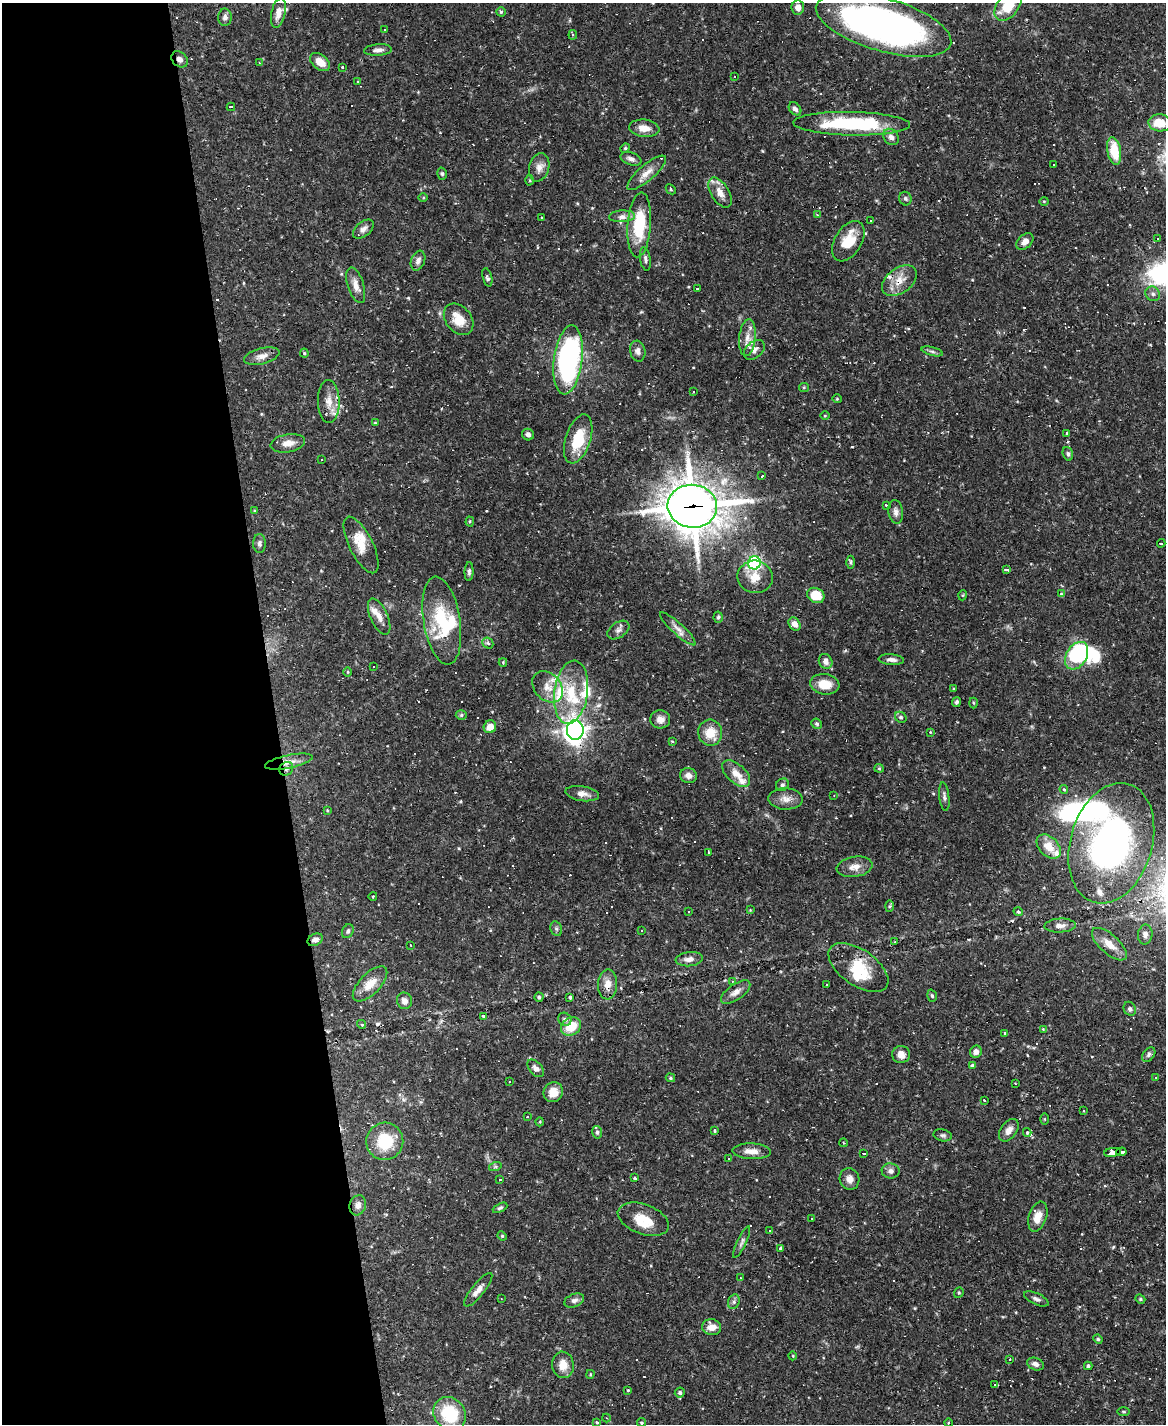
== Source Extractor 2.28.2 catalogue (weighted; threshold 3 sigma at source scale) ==
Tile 5 of 4 x 3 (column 1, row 2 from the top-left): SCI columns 1-1164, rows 1660-3081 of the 4655 x 4634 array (HDU 1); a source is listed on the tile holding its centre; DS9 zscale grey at full resolution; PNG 1168 x 1426 px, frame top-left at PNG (2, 3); each listed source drawn as its Kron ellipse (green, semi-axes under 4 px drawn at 4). Shown black and unused: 24% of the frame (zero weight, under 2 of 3 exposures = <1% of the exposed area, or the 3 px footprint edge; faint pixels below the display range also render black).
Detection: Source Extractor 2.28.2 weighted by HDU 2 'WHT'; one run over the whole footprint, this tile lists its part. Background 0.12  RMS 0.0033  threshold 0.0147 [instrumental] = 3 sigma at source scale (4.5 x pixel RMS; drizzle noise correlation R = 1.50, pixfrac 1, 0.05/0.05 arcsec/px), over >= 5 px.
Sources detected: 321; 4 inside a brighter object's white glare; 70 cosmic-ray / hot-pixel residue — neither listed nor drawn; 18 inside a brighter listed object's ellipse — not listed separately; the other 229 listed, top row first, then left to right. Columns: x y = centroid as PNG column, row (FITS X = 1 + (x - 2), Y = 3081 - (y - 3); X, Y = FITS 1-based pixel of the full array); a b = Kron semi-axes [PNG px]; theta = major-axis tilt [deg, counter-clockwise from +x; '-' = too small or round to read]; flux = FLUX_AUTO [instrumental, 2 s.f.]
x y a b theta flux
1008 6 17 10 51 10
798 7 7 6 - 2.2
501 12 4 4 - 0.48
278 13 15 7 78 2.6
225 17 8 6 90 1.1
884 25 70 26 -16 140
385 29 3 3 - 0.45
573 35 4 4 - 0.39
378 50 14 6 4 1.5
180 59 9 7 -43 1.7
320 62 11 7 -37 4.3
259 63 3 3 - 0.22
342 67 3 3 - 0.44
734 76 3 2 - 0.49
358 81 3 2 - 0.29
231 107 4 3 - 21
795 109 7 5 -48 1.1
1160 123 11 8 -4 6.5
852 124 58 11 -1 30
644 128 15 8 -7 3.2
891 137 9 7 -53 1.4
625 148 5 4 - 0.42
1114 151 14 6 -80 8.8
631 159 11 6 -20 1.4
1054 165 2 2 - 0.31
539 167 14 10 73 2.4
647 173 25 8 41 3.2
442 174 6 5 - 0.55
530 180 5 3 - 0.37
671 189 5 3 - 0.36
720 193 17 9 -58 3.5
423 197 5 3 - 0.32
905 199 7 6 - 0.67
1044 201 4 4 - 0.32
817 215 4 3 - 0.31
622 216 13 6 2 1.7
541 218 3 2 - 0.37
871 221 3 3 - 11
639 225 32 11 86 15
363 229 12 7 38 1.6
1157 239 4 4 - 0.48
848 241 22 13 58 8.4
1025 241 10 6 43 2.1
645 259 12 5 -80 0.97
418 261 10 7 70 1.4
487 277 9 4 -75 0.89
899 281 20 12 36 4.8
356 285 18 8 -73 2.8
697 289 3 2 - 0.27
1153 294 8 7 - 1.1
459 319 17 12 -50 5.8
747 338 18 8 84 3.2
754 350 12 8 41 1.9
638 351 10 7 -75 1.5
932 351 11 3 -15 0.79
304 353 4 4 - 0.34
262 356 18 8 14 2.5
568 360 35 14 83 67
804 387 5 4 - 0.36
693 392 3 3 - 0.86
837 399 4 4 - 0.35
329 402 21 11 -88 3.9
825 416 5 3 - 0.28
375 423 4 3 - 0.27
1066 433 3 3 - 0.77
528 435 6 5 - 1.3
578 439 25 12 72 11
288 443 17 9 10 3.2
1068 454 7 5 -71 0.7
322 459 3 2 - 0.32
762 476 4 3 - 0.53
886 505 3 3 - 1.6
692 506 25 21 -6 850
254 511 4 4 - 0.34
896 512 12 7 -81 1.5
470 521 5 4 - 0.51
259 543 9 6 90 1
1161 543 4 3 - 1
361 545 31 11 -63 6
851 562 6 4 -90 0.56
754 563 6 6 - 70
1006 569 3 3 - 6.1
469 572 9 4 89 0.8
755 577 18 16 -11 5.1
1061 594 4 3 - 0.41
816 595 9 7 -29 8.4
963 595 5 3 - 0.27
379 616 19 8 -66 2.9
718 617 5 4 - 0.52
442 621 44 18 -81 19
795 624 7 5 -58 2
678 629 23 5 -42 2.3
618 630 12 7 34 1.4
488 643 6 5 - 0.6
1077 656 15 10 59 32
891 660 13 5 -4 1.5
826 661 8 6 -59 2
503 662 4 4 - 0.34
373 666 2 2 - 0.3
348 672 4 3 - 0.3
825 684 15 10 -8 5.6
548 687 17 13 -48 4
954 689 3 3 - 0.55
571 692 32 16 82 13
956 702 5 4 - 0.66
973 703 5 3 - 0.32
461 715 5 5 - 0.51
901 717 6 5 - 0.62
660 719 10 9 - 2
817 724 5 5 - 0.56
490 727 6 6 - 3.1
575 730 10 8 -90 190
930 732 3 3 - 0.36
710 733 13 12 - 6.2
672 741 4 2 - 0.24
289 762 24 6 12 3
879 768 4 4 - 0.39
286 769 7 6 - 1.1
736 774 17 9 -42 3.8
688 776 8 7 - 1.7
782 785 7 6 - 0.74
1064 789 4 4 - 0.41
582 794 17 7 -9 2.2
834 796 3 3 - 0.32
944 797 14 5 -83 1.1
786 799 17 10 -2 2.8
327 810 3 3 - 0.3
1111 843 62 41 73 90
1049 847 14 9 -44 5
709 853 3 3 - 7.7
855 867 18 10 9 3
373 896 4 2 - 0.28
889 906 6 4 88 0.47
750 910 4 4 - 0.26
689 911 2 2 - 0.27
1018 912 5 4 - 0.48
1060 925 15 7 2 1.8
556 929 7 5 -69 0.66
641 930 3 3 - 0.84
348 931 7 5 64 0.71
1145 934 10 7 83 1.4
315 940 8 5 26 1.3
895 942 2 2 - 0.31
1109 944 22 9 -42 4
410 945 2 2 - 0.27
689 959 14 7 6 2.1
858 967 34 18 -35 12
732 981 4 3 - 0.4
370 984 22 10 46 4.7
608 984 15 9 87 3.5
826 985 3 2 - 0.2
736 992 17 7 35 2.2
932 996 6 4 -73 0.54
539 997 4 4 - 0.47
570 997 3 3 - 0.49
404 1001 8 7 - 1.6
1130 1009 7 6 - 0.7
483 1016 3 3 - 0.47
565 1019 7 6 - 0.81
362 1024 4 4 - 0.66
571 1027 11 8 34 7.6
1043 1029 4 3 - 0.28
1005 1033 3 3 - 0.46
976 1052 6 5 - 1.4
901 1054 9 8 - 2.7
1149 1055 8 5 52 0.8
972 1066 4 4 - 0.57
536 1068 10 6 -48 1.4
1156 1077 3 2 - 0.21
670 1078 5 4 - 0.44
509 1082 3 2 - 0.22
1015 1084 3 2 - 0.29
553 1092 10 9 - 3.8
984 1100 3 3 - 0.48
1084 1111 3 3 - 0.43
527 1117 3 2 - 0.22
1045 1119 5 3 - 0.31
540 1122 4 3 - 0.28
1009 1130 13 8 53 2.2
715 1131 4 4 - 0.45
597 1132 6 5 - 0.61
1027 1132 4 3 - 0.44
943 1135 9 6 -13 0.78
385 1141 19 18 - 12
844 1143 4 3 - 0.29
751 1151 19 8 -2 3
1112 1152 8 3 9 21
1121 1152 5 3 - 11
864 1154 4 3 - 8.4
729 1159 2 2 - 0.34
495 1167 6 4 18 0.49
891 1171 9 7 -9 1.4
635 1178 3 3 - 0.5
500 1179 2 2 - 0.25
850 1179 11 9 -67 2.4
358 1205 10 8 71 1.7
500 1208 8 4 25 0.58
1038 1217 15 9 71 3.6
643 1219 26 15 -20 7.4
811 1219 3 2 - 0.29
770 1230 3 3 - 0.58
502 1236 5 4 - 0.38
742 1242 17 4 65 1.1
780 1249 4 3 - 0.87
740 1278 3 2 - 0.22
478 1290 21 6 51 2.3
959 1293 5 4 - 0.43
501 1298 3 2 - 0.24
1036 1299 13 5 -25 1.1
1140 1299 5 4 - 0.42
574 1300 10 6 21 1.2
734 1302 7 5 70 0.81
712 1327 9 8 - 3.2
1098 1339 5 4 - 0.43
793 1356 4 3 - 0.25
1010 1359 3 2 - 0.25
1035 1364 9 6 -20 1.5
563 1365 13 11 -81 3.6
1088 1366 4 3 - 0.5
590 1374 4 3 - 0.31
995 1385 4 2 - 0.31
628 1390 3 3 - 0.49
680 1393 5 5 - 0.75
1123 1412 6 3 -1 0.38
450 1414 18 15 -50 16
606 1418 4 3 - 0.25
597 1422 4 3 - 0.75
641 1423 4 4 - 0.46
948 1423 4 3 - 0.28
Overlapping masked pixels (flux is a lower limit): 11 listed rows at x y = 180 59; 852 124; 899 281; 692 506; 575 730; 289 762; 286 769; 315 940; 608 984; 1112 1152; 1121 1152
Isophote crosses this tile's border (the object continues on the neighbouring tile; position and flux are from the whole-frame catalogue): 2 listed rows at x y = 1008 6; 884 25